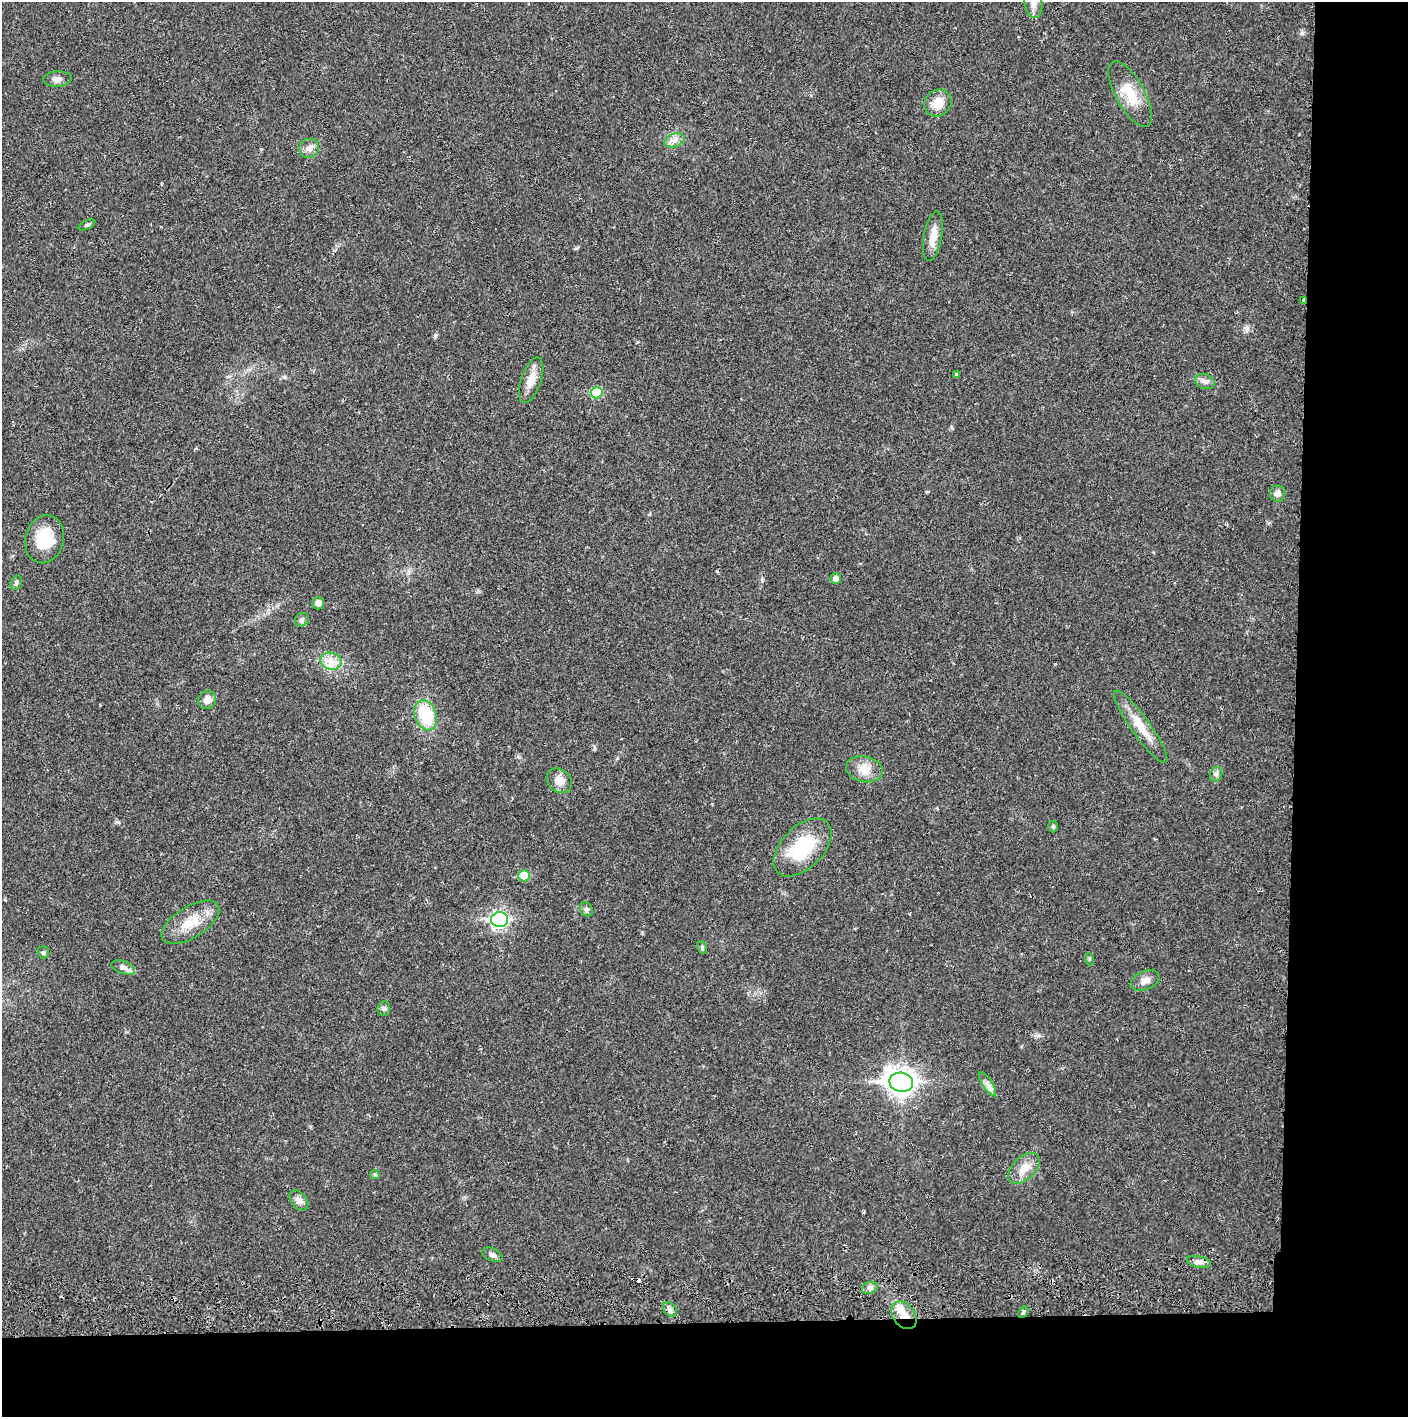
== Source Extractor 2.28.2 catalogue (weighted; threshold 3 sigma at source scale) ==
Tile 9 of 3 x 3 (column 3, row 3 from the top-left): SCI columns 2817-4222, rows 56-1470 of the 4229 x 4358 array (HDU 1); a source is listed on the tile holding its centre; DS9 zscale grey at full resolution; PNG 1410 x 1419 px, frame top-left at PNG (2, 2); each listed source drawn as its Kron ellipse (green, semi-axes under 4 px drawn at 4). Shown black and unused: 14% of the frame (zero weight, under 2 of 3 exposures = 3% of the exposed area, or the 3 px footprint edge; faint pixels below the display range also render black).
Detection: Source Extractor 2.28.2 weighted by HDU 2 'WHT'; one run over the whole footprint, this tile lists its part. Background 0.0209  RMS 0.0035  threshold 0.0156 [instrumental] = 3 sigma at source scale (4.5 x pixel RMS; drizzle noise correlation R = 1.50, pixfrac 1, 0.05/0.05 arcsec/px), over >= 5 px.
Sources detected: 52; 3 cosmic-ray / hot-pixel residue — neither listed nor drawn; the other 49 listed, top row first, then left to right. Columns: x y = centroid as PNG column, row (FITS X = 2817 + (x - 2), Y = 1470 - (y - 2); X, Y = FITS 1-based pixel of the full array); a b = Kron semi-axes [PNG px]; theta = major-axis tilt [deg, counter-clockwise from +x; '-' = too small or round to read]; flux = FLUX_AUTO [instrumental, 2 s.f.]
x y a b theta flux
1033 3 15 8 -82 2.8
57 79 14 7 4 1.8
1130 94 36 14 -61 9.7
938 103 14 12 37 5
675 140 10 6 19 1.8
309 148 10 9 - 1.9
87 225 9 3 27 0.6
933 236 25 9 80 4
1303 300 3 3 - 2
956 374 3 3 - 0.81
531 380 24 10 71 4.5
1205 382 10 7 -19 1.5
597 393 6 6 - 12
1277 494 8 8 - 1.9
45 539 24 19 75 12
836 579 5 5 - 1.9
16 583 7 5 72 0.79
318 603 6 5 - 1.7
302 620 7 6 - 0.87
331 661 11 8 -17 3
207 700 9 8 - 2.6
426 715 16 11 -71 15
1141 727 44 9 -55 7.2
864 769 19 12 -13 4.3
1216 774 7 6 - 0.93
559 781 14 11 -39 3.2
1053 826 6 5 - 0.51
803 847 35 20 45 19
524 876 5 5 - 7.4
587 909 7 6 - 0.87
500 920 8 7 - 88
190 922 32 15 32 8.7
702 947 7 4 -65 0.57
43 952 6 5 - 0.68
1089 959 6 4 -72 0.4
123 967 12 6 -20 1.5
1145 980 15 9 24 2.5
384 1008 7 6 - 0.87
901 1082 12 9 -11 320
987 1084 14 5 -58 1.7
1024 1168 19 11 44 4.4
375 1175 5 4 - 0.46
299 1200 11 7 -50 1.9
492 1255 10 6 -26 1.2
1199 1262 12 5 -12 1.6
870 1288 8 6 21 1.1
670 1309 8 6 -49 1.1
1023 1312 6 4 61 0.62
904 1315 15 11 -54 5
Overlapping masked pixels (flux is a lower limit): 2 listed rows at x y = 1303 300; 904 1315
Isophote crosses this tile's border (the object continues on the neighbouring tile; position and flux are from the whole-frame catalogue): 1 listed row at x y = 1033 3
Unlisted compact peaks at least as high as the median listed source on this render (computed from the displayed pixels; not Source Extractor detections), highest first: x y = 1247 329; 1302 33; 762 580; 118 822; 435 336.